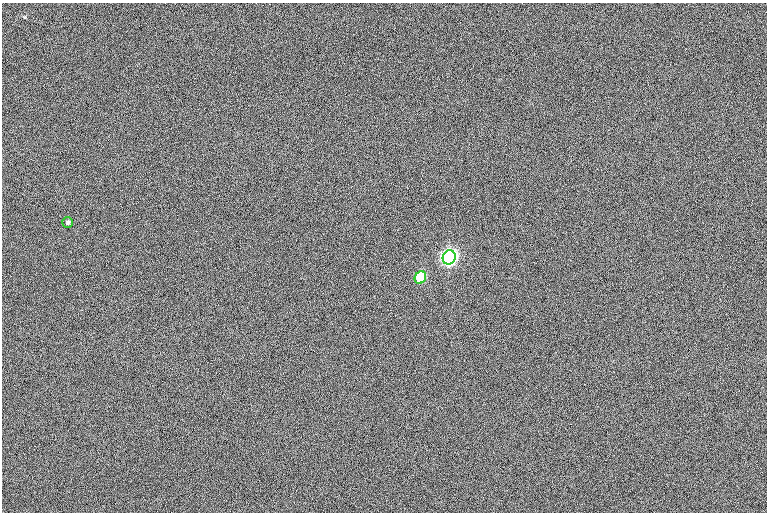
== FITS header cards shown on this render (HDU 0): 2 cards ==
NAXIS1  =                  765
NAXIS2  =                  510

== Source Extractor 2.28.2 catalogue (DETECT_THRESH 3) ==
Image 765 x 510 px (HDU 0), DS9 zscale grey, 1 PNG px = 1 image px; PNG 769 x 514 px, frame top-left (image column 1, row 510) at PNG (2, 3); each listed source drawn as its Kron ellipse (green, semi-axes under 4 px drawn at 4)
Background -0.212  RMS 12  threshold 35.1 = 3 sigma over >= 5 px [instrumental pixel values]
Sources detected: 3; all 3 listed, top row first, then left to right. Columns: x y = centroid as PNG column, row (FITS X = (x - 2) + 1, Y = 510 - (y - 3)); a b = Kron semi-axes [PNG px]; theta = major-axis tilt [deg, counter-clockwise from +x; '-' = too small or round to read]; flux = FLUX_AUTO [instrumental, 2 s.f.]
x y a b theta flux
68 222 5 5 - 1600
449 257 7 6 - 380000
420 278 6 5 - 58000